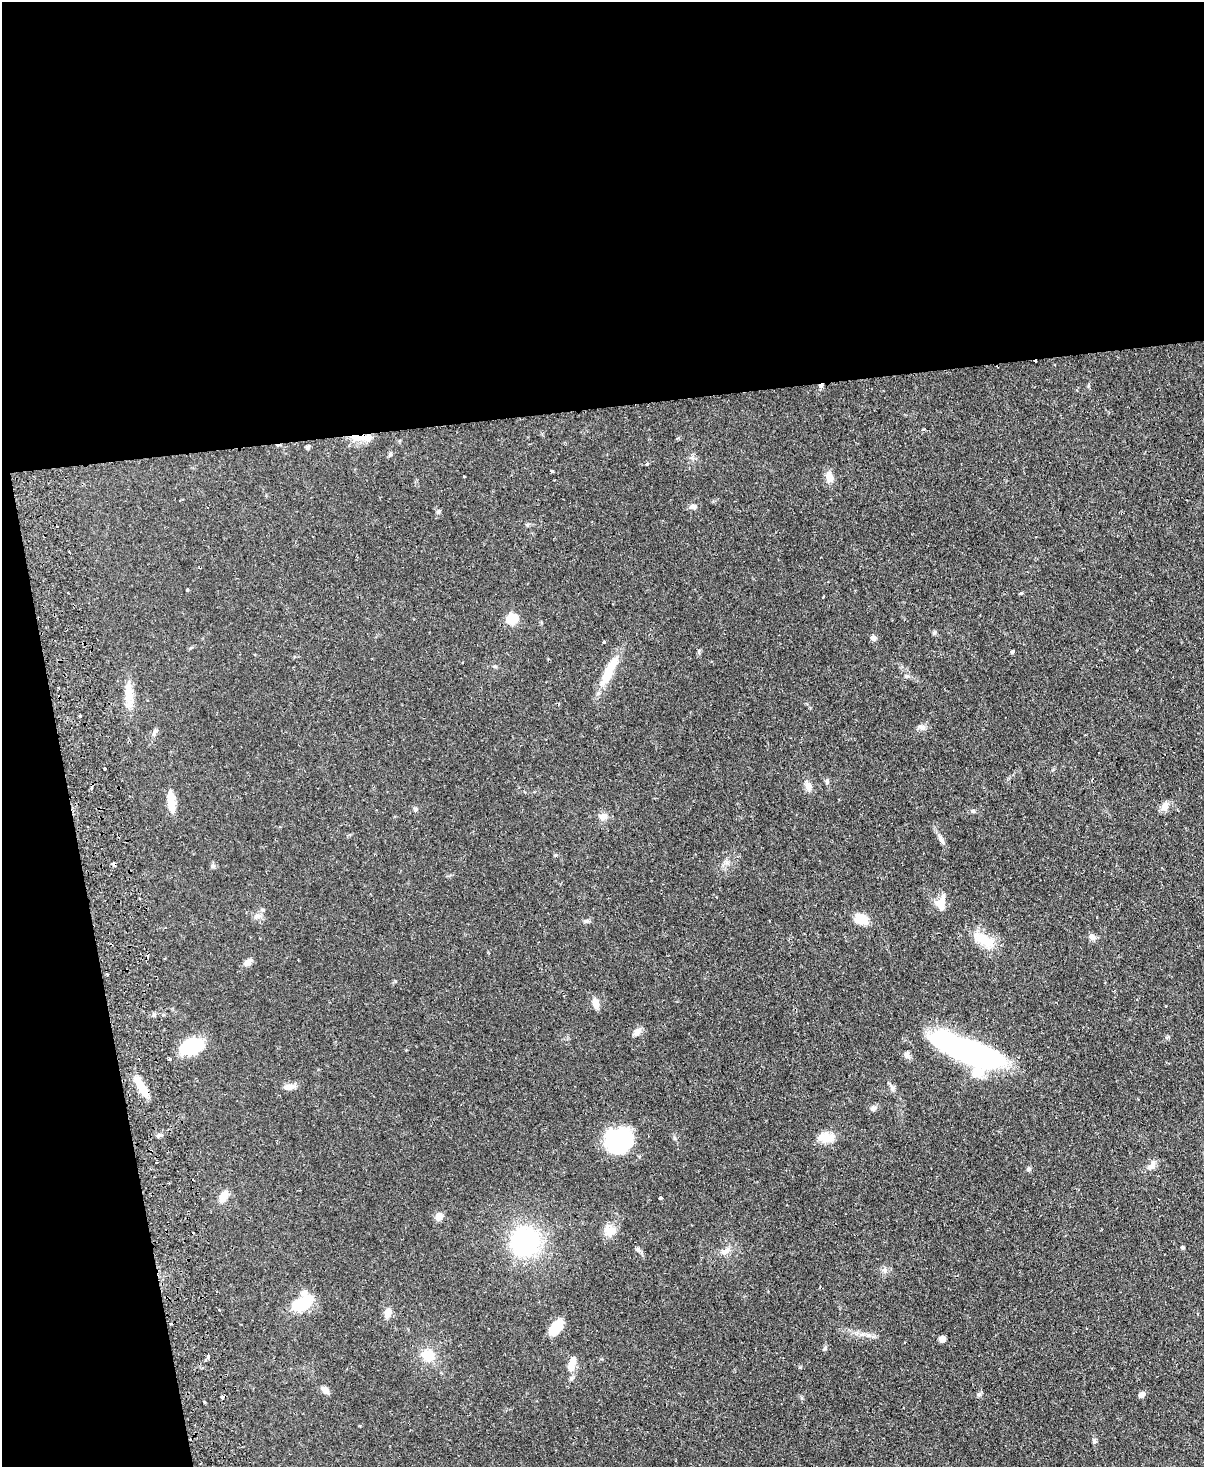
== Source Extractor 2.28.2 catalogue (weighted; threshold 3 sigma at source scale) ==
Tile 1 of 4 x 3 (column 1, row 1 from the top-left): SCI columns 57-1258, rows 3192-4656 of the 4919 x 4807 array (HDU 1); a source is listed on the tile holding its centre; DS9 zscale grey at full resolution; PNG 1206 x 1469 px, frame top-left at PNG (2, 2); no overlay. Shown black and unused: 33% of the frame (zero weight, under 2 of 3 exposures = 3% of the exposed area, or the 3 px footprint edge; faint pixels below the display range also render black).
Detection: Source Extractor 2.28.2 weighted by HDU 2 'WHT'; one run over the whole footprint, this tile lists its part. Background 0.102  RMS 0.0067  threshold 0.03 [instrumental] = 3 sigma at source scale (4.5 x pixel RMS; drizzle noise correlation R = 1.50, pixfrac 1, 0.05/0.05 arcsec/px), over >= 5 px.
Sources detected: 90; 2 inside a brighter object's white glare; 8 cosmic-ray / hot-pixel residue — not listed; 4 inside a brighter listed object's ellipse — not listed separately; the other 76 listed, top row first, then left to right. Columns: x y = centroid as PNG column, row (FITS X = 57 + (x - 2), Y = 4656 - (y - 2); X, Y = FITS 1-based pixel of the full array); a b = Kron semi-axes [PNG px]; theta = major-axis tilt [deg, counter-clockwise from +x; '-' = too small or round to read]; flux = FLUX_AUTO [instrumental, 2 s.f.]
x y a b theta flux
924 429 4 3 - 0.75
361 437 29 7 -2 9
308 447 6 5 - 1.2
390 454 6 5 - 1.1
647 464 4 4 - 0.76
552 471 3 3 - 1.1
464 476 3 2 - 0.61
829 477 13 8 -74 6.2
693 507 9 6 -9 2.6
438 512 7 5 73 1.2
187 590 4 3 - 0.82
1021 593 3 3 - 1.5
512 619 6 5 - 40
873 638 7 6 - 1.8
604 642 3 3 - 0.8
1012 651 4 3 - 1.9
495 666 6 4 -8 0.96
608 674 41 12 66 15
129 694 37 10 -88 11
80 716 3 3 - 1.5
922 727 9 6 -60 2
155 731 10 5 59 1.6
104 768 3 3 - 1.7
827 782 7 5 -89 1.4
808 786 13 9 -67 3.7
171 802 24 9 -85 9.6
1165 806 12 9 60 4.7
416 809 6 6 - 1.3
973 811 6 4 -17 0.9
603 817 10 9 - 3.9
941 840 14 6 -63 2.6
555 855 4 4 - 0.69
939 903 20 12 45 7
263 910 6 4 0 0.87
257 916 11 6 1 2.7
861 919 13 10 -8 13
1092 937 9 7 -46 2.7
984 939 33 13 -26 16
248 962 10 8 53 3.4
107 974 3 3 - 0.92
595 1003 13 8 -70 4.5
637 1032 11 8 52 3.3
191 1046 26 16 21 27
971 1052 70 22 -21 140
907 1055 10 7 -82 2.3
289 1087 18 7 3 3.8
142 1088 28 9 -62 10
892 1088 9 6 -72 2.1
873 1108 7 6 - 1.7
826 1137 20 12 1 9
619 1141 27 24 38 55
157 1162 3 2 - 0.53
1152 1166 15 8 48 4.1
1029 1169 6 6 - 1.3
224 1196 12 8 61 7.3
660 1198 4 3 - 1.4
439 1217 9 8 - 4.3
610 1230 19 13 7 6.6
525 1241 25 24 - 89
1183 1248 4 4 - 1.1
638 1249 9 5 -45 1.5
726 1251 15 7 27 4
884 1270 6 6 - 1.8
300 1304 23 14 20 21
388 1313 10 8 70 5
556 1327 19 10 53 13
942 1339 6 6 - 3
825 1348 6 5 - 1.1
428 1355 13 12 - 13
208 1356 3 3 - 5.1
571 1368 11 9 -89 4.9
325 1390 9 6 -47 3.8
1141 1394 8 6 43 2.4
979 1395 6 4 -19 0.96
204 1402 3 2 - 1
1094 1441 6 6 - 1.4
Overlapping masked pixels (flux is a lower limit): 2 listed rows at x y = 361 437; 971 1052
Unlisted compact peaks at least as high as the median listed source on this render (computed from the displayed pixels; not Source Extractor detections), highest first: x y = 868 1335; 934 633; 674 1138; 212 866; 586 921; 395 981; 699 651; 906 676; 802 1398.